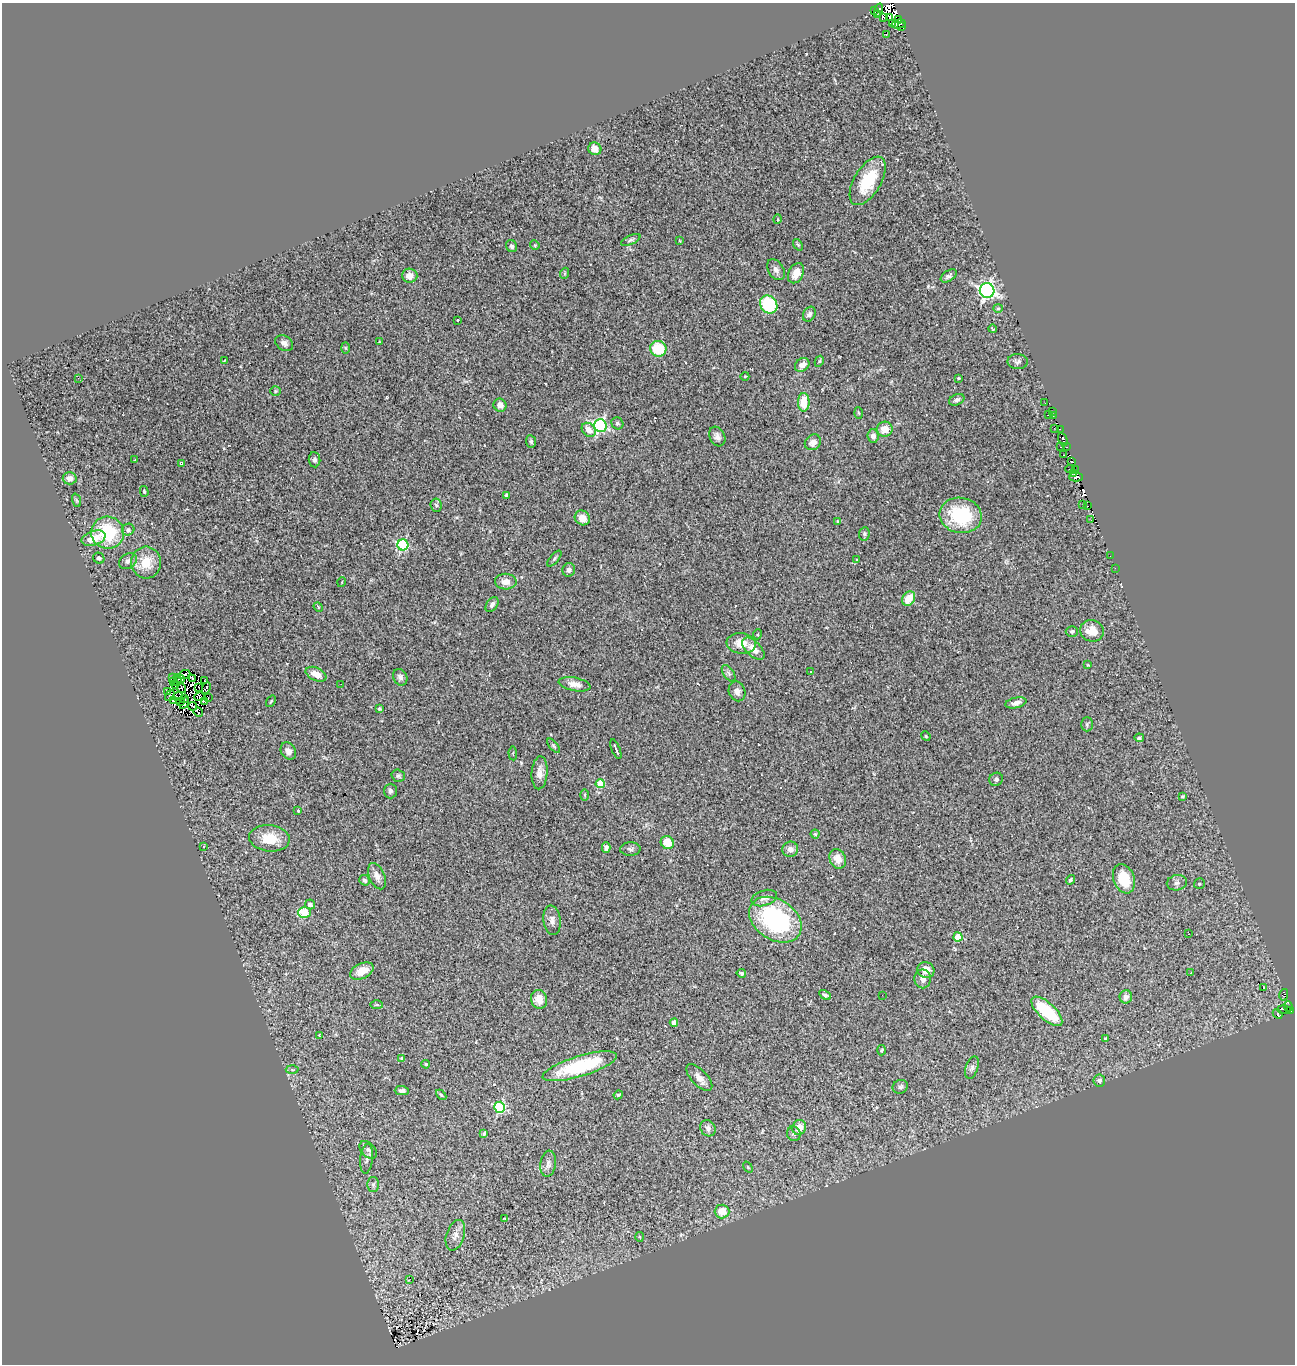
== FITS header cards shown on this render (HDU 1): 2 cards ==
NAXIS1  =                 1293
NAXIS2  =                 1362

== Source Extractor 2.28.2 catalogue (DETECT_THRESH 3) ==
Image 1293 x 1362 px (HDU 1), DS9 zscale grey, 1 PNG px = 1 image px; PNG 1297 x 1366 px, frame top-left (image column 1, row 1362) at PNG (2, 3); each listed source drawn as its Kron ellipse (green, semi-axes under 4 px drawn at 4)
Background 0.977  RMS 0.1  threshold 0.309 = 3 sigma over >= 5 px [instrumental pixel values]
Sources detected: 235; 13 with non-positive FLUX_AUTO (blend fragments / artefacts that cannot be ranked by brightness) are neither listed nor drawn; the other 222 listed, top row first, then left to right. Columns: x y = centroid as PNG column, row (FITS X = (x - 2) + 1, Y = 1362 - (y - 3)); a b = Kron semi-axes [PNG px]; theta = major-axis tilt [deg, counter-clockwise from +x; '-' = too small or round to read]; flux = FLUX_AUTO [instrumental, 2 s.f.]
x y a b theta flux
875 10 3 3 - 60
879 10 6 2 74 79
877 14 3 2 - 63
884 17 4 3 - 1.2
889 17 4 3 - 69
899 19 3 2 - 41
892 24 3 2 - 0.043
898 24 7 3 12 73
902 27 3 3 - 60
886 35 3 2 - 19
595 149 6 6 - 67
868 181 27 13 59 290
778 219 5 3 - 6
631 240 10 4 24 16
680 241 4 3 - 4.8
535 245 5 4 - 8.1
798 245 6 4 -54 9
511 246 6 5 - 20
776 270 11 7 -58 32
565 273 6 3 71 7
796 273 11 7 62 87
410 276 8 7 - 58
949 276 9 5 35 20
987 290 7 7 - 2300
769 305 9 8 - 480
998 308 5 4 - 7.9
809 314 8 6 62 21
458 320 3 2 - 6.2
992 329 4 3 - 6.3
379 342 4 2 - 4.9
284 343 9 7 -34 29
345 348 5 3 - 7.2
658 349 8 7 - 230
224 361 3 2 - 4.8
819 361 6 4 62 9.3
1018 362 10 7 -1 22
802 365 8 6 36 41
745 376 4 3 - 4.9
78 378 2 2 - 31
958 378 4 3 - 6.7
275 391 5 4 - 9.8
957 400 8 5 25 21
804 402 9 6 90 140
1045 403 2 2 - 8.5
500 405 7 6 - 50
1053 412 3 3 - 13
858 413 5 3 - 7.9
1048 415 3 2 - 3.5
1053 416 4 2 - 19
617 423 6 5 - 14
600 425 6 6 - 1100
885 429 8 7 - 82
1054 429 3 2 - 4
1060 429 2 2 - 16
589 430 8 6 -47 67
717 436 10 7 -63 34
873 436 7 5 -84 42
1063 439 7 4 -63 160
531 441 6 5 - 13
813 442 8 7 - 42
1060 447 2 2 - 9.4
1067 447 3 2 - 8.3
1063 455 2 2 - 48
135 459 3 2 - 7
315 460 7 5 -84 22
1071 462 4 3 - 88
181 463 4 4 - 6.2
1070 469 5 2 - 8.8
1075 469 3 2 - 13
1074 473 3 2 - 26
1076 477 7 4 1 230
70 478 7 6 - 38
144 491 5 4 - 7.5
506 496 4 3 - 27
76 500 7 4 -71 9.5
436 505 7 5 -82 13
1082 505 2 2 - 4.5
1088 506 3 2 - 12
961 515 21 17 -12 450
582 518 8 7 - 76
1091 520 2 2 - 10
838 521 4 4 - 6.5
128 530 6 6 - 17
108 533 16 16 - 390
864 534 7 5 82 14
94 538 12 7 18 95
403 545 5 5 - 620
1110 556 2 2 - 3
99 558 6 5 - 19
554 559 9 4 50 13
856 560 3 3 - 20
128 561 9 7 35 24
146 563 16 15 - 150
1115 568 2 2 - 27
569 570 7 6 - 24
342 582 5 3 - 5.6
506 582 11 8 -2 60
909 599 8 6 57 120
492 605 8 5 54 23
318 607 5 4 - 7.5
1072 631 6 5 - 14
1092 631 12 10 -16 98
758 634 5 3 - 6.8
741 643 15 10 -6 96
753 649 14 7 -44 80
1088 665 3 3 - 5.2
810 671 3 2 - 5.6
729 673 9 5 -56 17
185 674 6 2 24 17
316 674 11 6 -25 83
400 677 9 6 -64 24
173 678 3 2 - 4.7
179 678 6 2 -25 3
193 678 4 2 - 7.8
205 681 2 2 - 6.8
174 682 3 2 - 2.9
178 682 4 3 - 10
341 684 2 2 - 3
574 684 16 6 -11 49
176 686 3 2 - 8.4
199 687 3 2 - 7.4
182 688 5 2 - 8
206 688 6 3 65 25
168 691 3 2 - 16
737 691 10 8 -69 36
170 696 6 3 57 11
178 697 5 4 - 4.5
200 697 5 4 - 21
208 697 3 2 - 5.5
185 698 3 2 - 1.5
174 700 3 2 - 7.8
180 701 2 2 - 7.4
204 701 3 2 - 9.3
271 701 6 3 55 8.3
184 703 6 2 61 6.9
1016 703 11 5 12 39
192 706 4 2 - 4
379 709 3 3 - 9.3
198 712 5 2 - 11
1087 724 7 5 90 13
926 736 5 4 - 7.6
1139 738 5 4 - 12
553 746 9 4 -51 14
616 749 10 2 -68 20
288 751 9 7 -59 35
513 753 7 3 -85 5.6
540 773 16 8 86 53
398 776 7 6 - 14
996 779 7 6 - 19
600 783 4 4 - 220
390 791 7 6 - 19
585 795 6 3 90 8.1
1183 797 3 3 - 10
298 811 3 3 - 6.8
815 834 4 4 - 9.1
269 838 20 13 -5 160
667 843 7 6 - 140
204 846 3 3 - 22
606 848 5 4 - 17
630 849 10 6 1 19
790 849 8 7 - 40
838 859 10 8 -66 72
377 876 14 8 -68 48
1124 879 15 10 -69 210
365 880 5 5 - 17
1070 880 5 4 - 13
1177 883 10 7 11 28
1199 884 5 5 - 12
764 898 13 7 18 34
310 904 5 4 - 34
304 913 6 5 - 270
552 920 15 8 -82 40
775 920 28 20 -32 920
1189 934 3 2 - 5.6
958 937 4 4 - 230
926 970 8 7 - 69
362 971 12 7 26 87
741 973 5 4 - 13
1191 973 3 2 - 7
923 979 9 8 - 36
1264 988 4 3 - 16
825 995 6 4 -28 16
882 995 2 2 - 3.6
1284 995 6 4 76 26
1126 997 6 6 - 30
539 999 9 8 - 73
377 1005 6 3 0 7.3
1288 1006 5 3 - 67
1284 1009 7 3 0 170
1291 1010 3 3 - 100
1047 1011 19 8 -42 390
1278 1014 5 2 - 8.6
674 1023 4 4 - 52
319 1035 4 4 - 5.7
1106 1038 3 3 - 13
881 1050 5 3 - 7.3
401 1058 3 3 - 7.2
426 1064 4 3 - 8.8
580 1066 39 10 17 500
972 1068 11 6 72 25
292 1070 6 4 -2 13
699 1077 17 8 -47 50
1099 1081 6 6 - 27
900 1087 8 6 22 19
402 1091 7 4 -1 20
441 1095 6 3 -45 8.7
618 1095 5 4 - 9.1
500 1107 5 5 - 630
799 1127 7 6 - 71
708 1128 8 7 - 37
484 1133 4 4 - 13
794 1134 7 6 - 19
368 1150 10 6 -46 26
367 1158 15 6 84 30
548 1164 13 7 83 32
748 1167 6 3 -54 6.9
373 1184 7 6 - 17
722 1211 7 7 - 120
504 1219 3 3 - 7.3
455 1235 16 9 72 44
640 1237 5 3 - 7.1
410 1279 3 2 - 17
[13 non-positive-flux detections neither listed nor drawn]